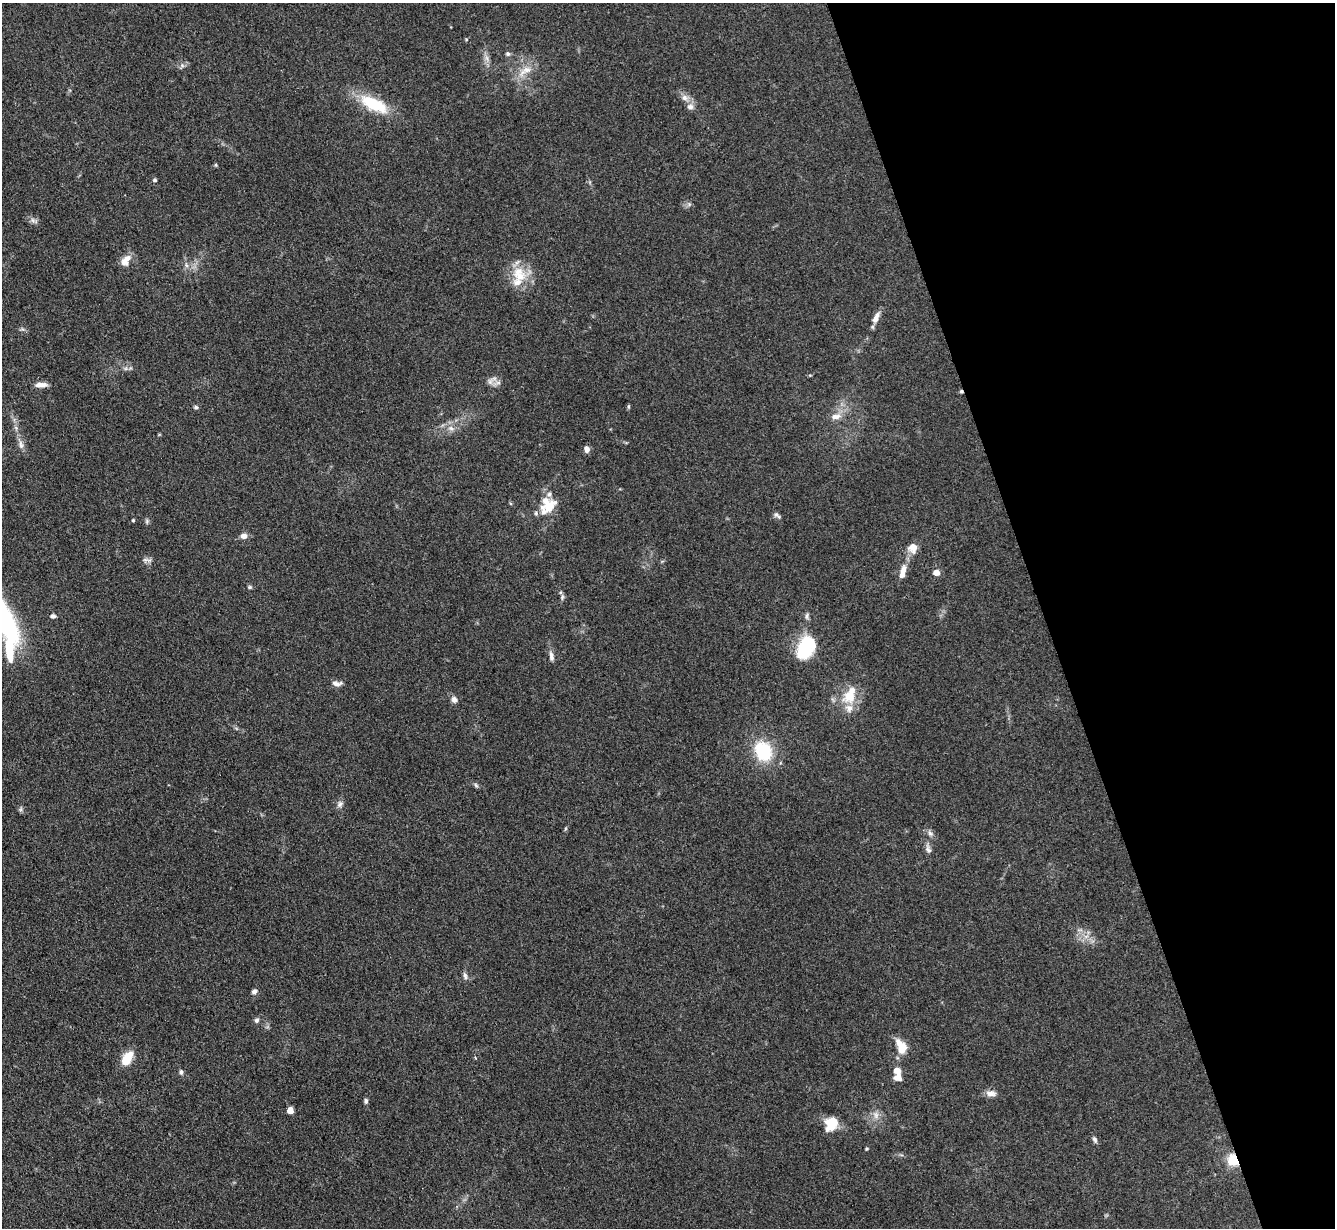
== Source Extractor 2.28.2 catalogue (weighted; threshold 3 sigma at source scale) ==
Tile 12 of 4 x 4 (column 4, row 3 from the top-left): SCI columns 4008-5340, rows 1504-2729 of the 5350 x 5332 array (HDU 1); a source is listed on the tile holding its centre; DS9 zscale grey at full resolution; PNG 1337 x 1230 px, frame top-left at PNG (2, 3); no overlay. Shown black and unused: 22% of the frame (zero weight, under 3 of 4 exposures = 1% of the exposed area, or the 3 px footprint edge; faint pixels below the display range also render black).
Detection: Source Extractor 2.28.2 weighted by HDU 2 'WHT'; one run over the whole footprint, this tile lists its part. Background 0.116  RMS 0.0069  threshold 0.031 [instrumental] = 3 sigma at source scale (4.5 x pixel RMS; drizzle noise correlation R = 1.50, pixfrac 1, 0.05/0.05 arcsec/px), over >= 5 px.
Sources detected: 75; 1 inside a brighter object's white glare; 1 cosmic-ray / hot-pixel residue — not listed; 7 inside a brighter listed object's ellipse — not listed separately; the other 66 listed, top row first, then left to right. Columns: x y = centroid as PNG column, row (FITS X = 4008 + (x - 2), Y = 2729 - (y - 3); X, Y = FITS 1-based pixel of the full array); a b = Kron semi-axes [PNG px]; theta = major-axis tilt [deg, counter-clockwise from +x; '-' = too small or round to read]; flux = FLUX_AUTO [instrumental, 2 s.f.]
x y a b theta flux
508 54 7 6 - 1.4
487 58 8 5 -89 2.4
182 65 6 6 - 1.9
525 71 25 9 35 8.9
685 98 10 8 -25 3.9
374 104 37 15 -26 30
690 107 9 8 - 3.1
216 165 5 3 - 0.74
155 180 5 5 - 1.3
689 204 5 5 - 1.3
33 220 11 5 -21 2.4
126 260 17 10 55 7.1
186 265 6 4 -48 1.6
520 276 21 15 -11 16
876 318 16 7 66 5.5
490 381 10 7 72 3
497 383 12 4 19 2.3
41 385 15 6 2 4.7
629 406 6 3 71 0.84
196 407 6 5 - 1.3
836 417 15 8 8 5.5
451 428 8 6 -21 3
21 444 12 6 -80 3.3
587 449 8 6 -80 2.8
548 505 19 19 - 17
776 514 8 6 -41 1.9
133 520 4 3 - 0.91
147 521 7 4 90 1.2
244 536 7 6 - 3.8
913 548 13 12 - 6.5
145 560 9 6 17 2.2
904 569 11 7 76 4.7
936 572 5 4 - 8.7
250 587 6 5 - 1.1
562 597 8 5 82 1.5
53 616 6 5 - 1.9
807 616 10 4 85 1.7
3 619 54 19 -57 140
806 648 24 16 67 38
551 656 13 6 -82 3.1
337 684 13 7 -2 3.4
850 696 24 14 65 17
454 700 9 8 - 2.7
763 751 22 18 -61 35
476 785 7 5 -46 1.2
340 804 10 7 55 2.5
21 809 7 4 71 1.2
930 833 10 6 -56 2.3
928 849 13 7 -71 2.9
1086 936 7 4 19 2
465 975 10 5 -77 2.2
254 991 7 6 - 2.2
257 1020 7 6 - 1.7
901 1047 17 10 -68 13
475 1058 4 3 - 0.79
127 1059 16 9 59 14
896 1070 9 7 -39 4.9
181 1072 7 4 -76 1.5
991 1093 14 8 -5 4
366 1101 6 5 - 1.6
290 1110 5 4 - 12
876 1115 11 7 -82 4
831 1123 15 12 57 16
1095 1140 9 5 -64 1.8
866 1149 5 3 - 0.74
1233 1160 13 11 -67 15
Overlapping masked pixels (flux is a lower limit): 1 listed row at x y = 1233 1160
Isophote crosses this tile's border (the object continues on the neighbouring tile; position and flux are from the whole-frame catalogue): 1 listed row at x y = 3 619